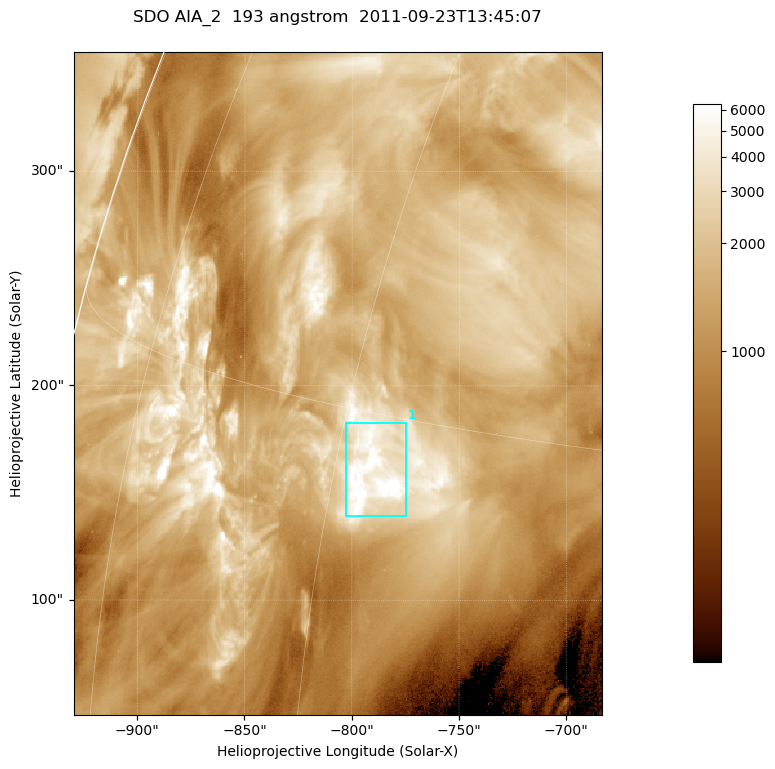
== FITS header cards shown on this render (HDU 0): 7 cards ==
TELESCOP= 'SDO     '           /
INSTRUME= 'AIA_2   '           /
WAVELNTH=                  193 /
WAVEUNIT= 'angstrom'           /
DATE-OBS= '2011-09-23T13:45:07.84' /
CTYPE1  = 'HPLN-TAN'           /
CTYPE2  = 'HPLT-TAN'           /

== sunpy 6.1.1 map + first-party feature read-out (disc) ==
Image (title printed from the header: SDO AIA_2  193 angstrom  2011-09-23T13:45:07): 410 x 514 px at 0.601 arcsec/px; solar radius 956 arcsec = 1592 px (partial field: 2.6% of the solar disc is inside the frame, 97% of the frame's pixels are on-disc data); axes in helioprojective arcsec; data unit not stated in the header (colour bar unlabelled)
Pointing: header CRPIX1/2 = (2043.81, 2047.21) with CRVAL1/2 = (0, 0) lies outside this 410 x 514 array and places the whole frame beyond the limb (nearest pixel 1.41 R_sun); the SolarSoft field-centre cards XCEN/YCEN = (-806.6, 201.1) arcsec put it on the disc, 1311 arcsec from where CRPIX/CRVAL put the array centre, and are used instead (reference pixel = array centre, CRVAL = XCEN/YCEN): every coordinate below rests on XCEN/YCEN
Orientation: roll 0.0565 deg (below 1 deg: not rotated)
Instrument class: DISC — disc imager (sunpy class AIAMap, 193 A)
Bright regions (active regions / flare kernels): reference = the on-disc median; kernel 3 px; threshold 5 sigma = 3594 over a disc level ~1420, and >= 1.15x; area >= 210 px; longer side >= 5 px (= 3 arcsec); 1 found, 1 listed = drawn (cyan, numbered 1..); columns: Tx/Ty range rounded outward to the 2 arcsec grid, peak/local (2 s.f.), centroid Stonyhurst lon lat
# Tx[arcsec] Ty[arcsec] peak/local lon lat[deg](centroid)
1 -804..-774 138..184 6.3 -58 +13
Off-limb structures (1.02-1.3 R_sun): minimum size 105 px: none found